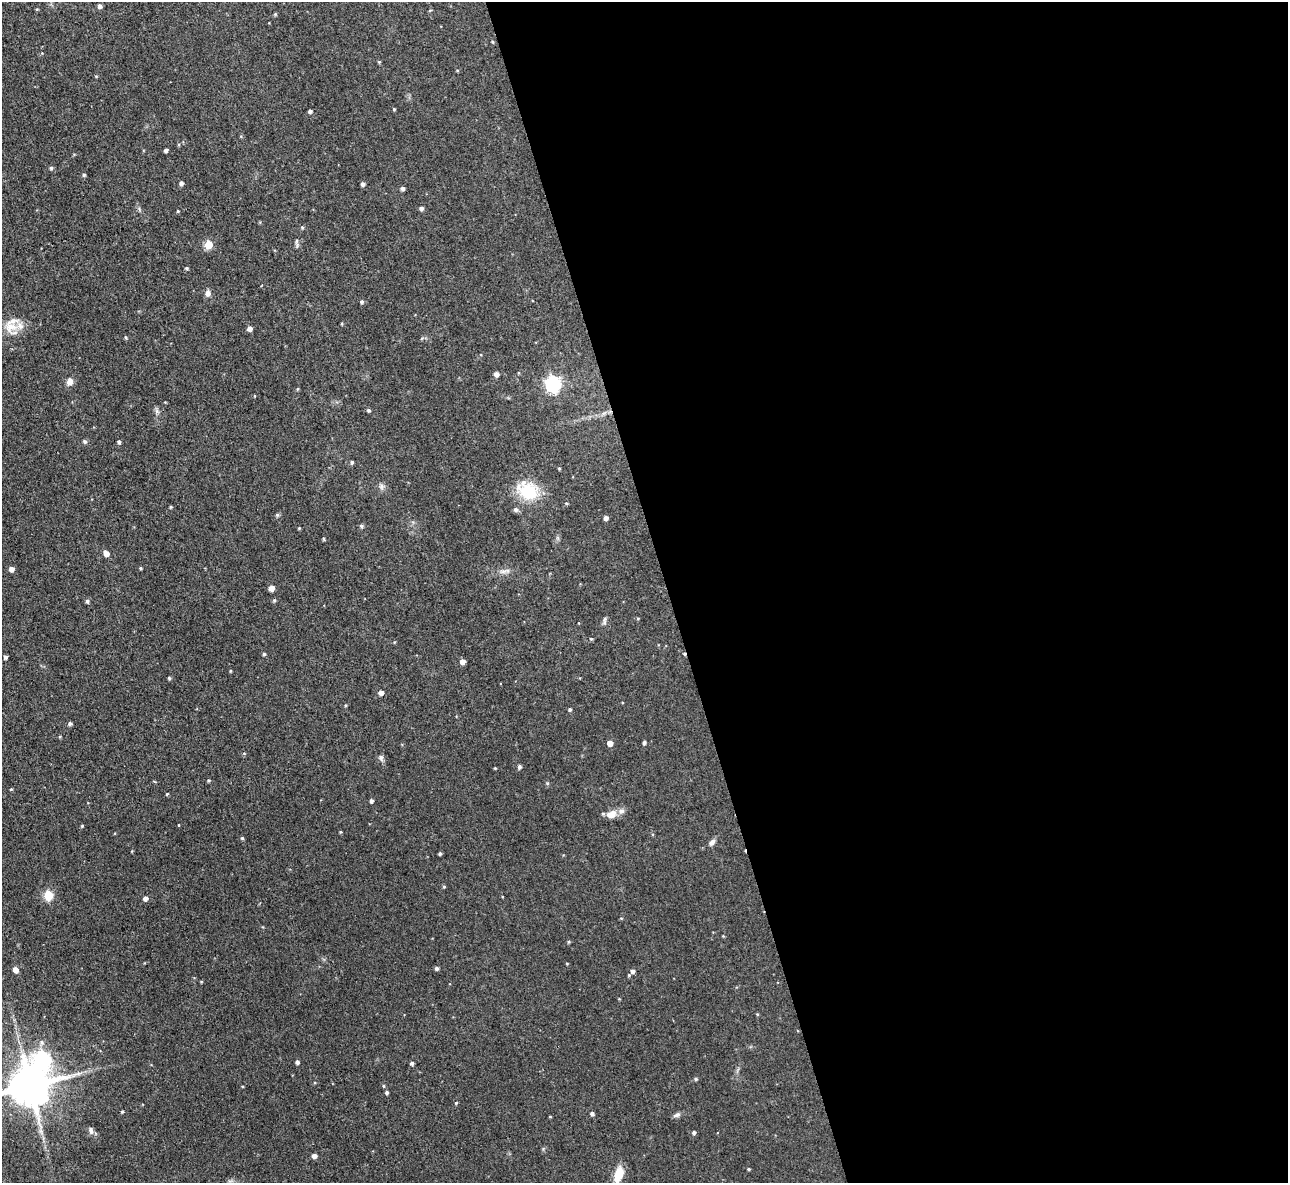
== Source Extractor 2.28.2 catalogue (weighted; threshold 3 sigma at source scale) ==
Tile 8 of 4 x 4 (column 4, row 2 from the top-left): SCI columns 3860-5145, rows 2504-3684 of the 5145 x 5129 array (HDU 1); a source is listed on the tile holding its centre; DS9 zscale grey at full resolution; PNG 1290 x 1185 px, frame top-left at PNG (2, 2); no overlay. Shown black and unused: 48% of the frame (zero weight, under 3 of 4 exposures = <1% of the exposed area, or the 3 px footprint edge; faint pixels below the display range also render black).
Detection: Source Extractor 2.28.2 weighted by HDU 2 'WHT'; one run over the whole footprint, this tile lists its part. Background 0.0486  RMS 0.0073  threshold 0.033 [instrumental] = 3 sigma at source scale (4.5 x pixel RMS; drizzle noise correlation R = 1.50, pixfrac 1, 0.05/0.05 arcsec/px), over >= 5 px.
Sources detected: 114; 1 inside a brighter object's white glare — not listed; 2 inside a brighter listed object's ellipse — not listed separately; the other 111 listed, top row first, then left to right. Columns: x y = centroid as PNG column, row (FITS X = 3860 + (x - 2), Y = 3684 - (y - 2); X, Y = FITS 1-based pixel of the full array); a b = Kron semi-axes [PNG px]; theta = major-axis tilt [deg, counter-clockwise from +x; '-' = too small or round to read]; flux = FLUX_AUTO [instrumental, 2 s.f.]
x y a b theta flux
100 6 5 4 - 2.1
37 9 5 3 - 0.58
430 10 5 3 - 0.6
275 14 4 4 - 0.73
492 42 4 3 - 0.75
379 62 4 3 - 0.66
457 70 5 3 - 0.65
394 109 3 3 - 0.76
310 111 4 3 - 1.7
241 136 5 3 - 0.65
166 150 4 3 - 2
51 168 5 4 - 1.4
84 175 4 4 - 1.2
181 183 4 4 - 2.1
363 184 4 4 - 2
402 188 4 4 - 1.9
421 208 5 4 - 1.9
178 211 4 3 - 0.71
302 227 5 4 - 0.96
297 241 9 4 80 1.5
208 245 5 5 - 22
187 268 4 3 - 0.99
208 293 8 6 84 2.8
362 302 5 4 - 1.2
11 327 24 17 -64 12
250 329 4 4 - 3.7
126 337 5 3 - 0.78
496 374 5 5 - 3.2
70 382 9 8 - 3.5
553 384 7 6 - 180
297 389 5 3 - 0.61
254 396 4 2 - 0.49
368 410 4 4 - 1.2
157 411 7 5 -90 1.7
85 441 6 5 - 1.2
119 442 4 4 - 1.4
352 462 4 4 - 1.3
559 468 4 3 - 0.75
381 486 8 7 - 2.3
528 491 28 21 -24 28
566 503 4 3 - 0.65
171 507 4 3 - 0.73
516 510 6 6 - 1.9
277 515 5 4 - 1
606 518 4 4 - 2.7
361 526 5 5 - 1.3
299 528 4 3 - 0.65
324 539 5 3 - 0.76
106 554 6 4 -62 4.5
141 568 4 3 - 0.86
11 569 5 5 - 3.5
503 571 15 5 12 3.1
271 588 6 5 - 3
274 600 5 4 - 1.1
87 601 5 4 - 1.5
605 620 12 4 89 1.6
591 639 4 4 - 0.78
264 654 4 4 - 1.1
684 654 4 3 - 0.87
5 657 4 3 - 1.7
462 662 4 4 - 4.6
230 671 4 3 - 0.65
169 678 4 3 - 1.1
381 693 5 5 - 3.1
570 709 4 4 - 1.2
70 723 4 4 - 1.6
610 743 4 4 - 6
644 743 4 4 - 1.5
381 758 8 6 -74 2.1
519 767 5 4 - 1.7
495 768 3 3 - 0.62
154 781 5 3 - 0.58
208 781 4 4 - 0.83
11 789 4 3 - 0.68
167 794 4 3 - 0.62
371 801 4 3 - 1.7
611 814 14 9 20 7.3
179 825 3 2 - 0.49
82 826 4 3 - 0.67
341 832 4 3 - 0.66
242 838 4 4 - 0.94
712 842 10 6 48 2.7
440 854 3 3 - 1.1
444 887 4 4 - 0.78
48 895 5 5 - 34
145 898 5 5 - 3.1
723 936 4 4 - 0.55
569 942 5 4 - 0.8
567 963 4 3 - 0.54
436 968 4 4 - 1.5
15 970 6 5 - 4.8
632 971 4 4 - 2.2
629 975 4 4 - 0.76
757 1014 4 3 - 0.68
297 1062 4 4 - 2
412 1063 4 4 - 1.5
696 1079 5 4 - 1
30 1085 11 11 - 2900
383 1086 5 3 - 0.66
387 1093 4 3 - 1.3
456 1103 4 3 - 0.68
122 1112 3 3 - 0.78
592 1113 4 4 - 1.7
677 1115 10 5 24 2.2
550 1117 4 2 - 0.49
91 1130 9 6 -75 2.5
41 1131 7 4 -71 1.9
694 1133 4 4 - 1.6
314 1156 4 4 - 3.3
749 1169 4 3 - 0.81
619 1174 14 7 73 15
Overlapping masked pixels (flux is a lower limit): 1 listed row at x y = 684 654
Isophote crosses this tile's border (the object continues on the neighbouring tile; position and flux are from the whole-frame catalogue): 1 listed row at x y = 30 1085